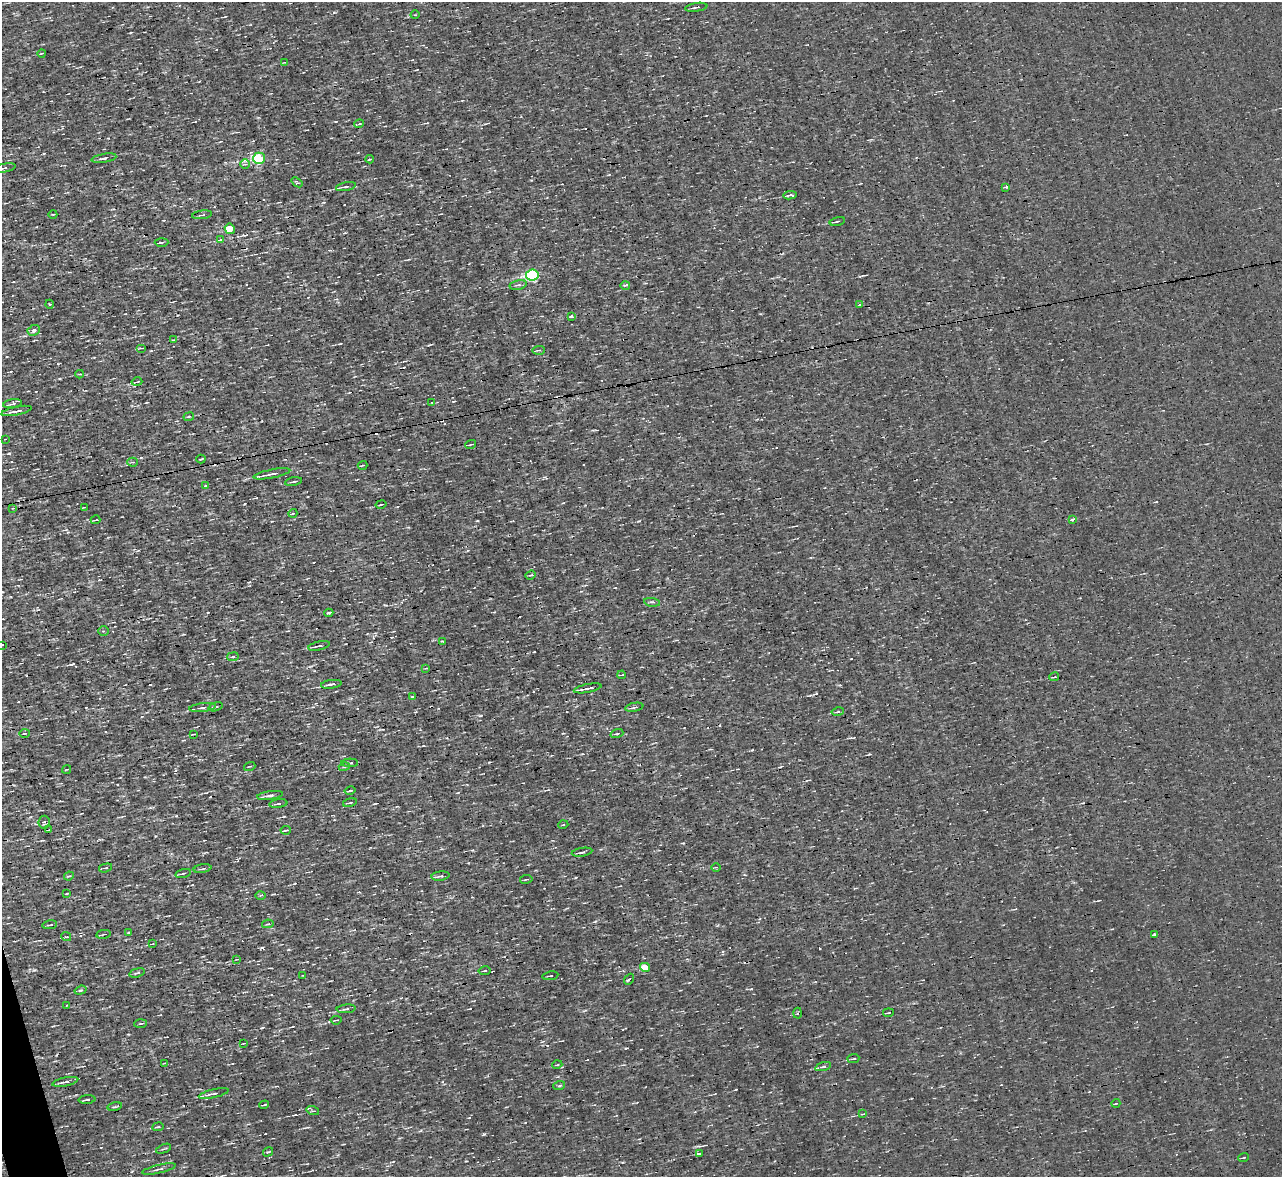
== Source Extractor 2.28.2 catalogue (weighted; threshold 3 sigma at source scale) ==
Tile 7 of 4 x 4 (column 3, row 2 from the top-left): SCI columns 2559-3838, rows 2497-3671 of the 5117 x 5112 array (HDU 1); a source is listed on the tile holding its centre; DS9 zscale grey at full resolution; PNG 1284 x 1179 px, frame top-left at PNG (2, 2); each listed source drawn as its Kron ellipse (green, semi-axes under 4 px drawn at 4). Shown black and unused: <1% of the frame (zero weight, under 3 of 4 exposures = <1% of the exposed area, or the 3 px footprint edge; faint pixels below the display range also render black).
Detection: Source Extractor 2.28.2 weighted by HDU 2 'WHT'; one run over the whole footprint, this tile lists its part. Background 0.00314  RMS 0.044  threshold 0.2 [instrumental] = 3 sigma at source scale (4.5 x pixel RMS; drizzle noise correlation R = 1.50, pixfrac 1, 0.05/0.05 arcsec/px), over >= 5 px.
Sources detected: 138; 3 cosmic-ray / hot-pixel residue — neither listed nor drawn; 1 inside a brighter listed object's ellipse — not listed separately; the other 134 listed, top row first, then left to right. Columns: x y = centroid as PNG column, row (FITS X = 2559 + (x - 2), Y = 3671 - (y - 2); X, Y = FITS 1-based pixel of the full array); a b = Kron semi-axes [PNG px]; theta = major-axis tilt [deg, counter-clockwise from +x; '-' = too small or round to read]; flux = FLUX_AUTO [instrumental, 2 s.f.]
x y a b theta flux
696 7 11 3 8 9.2
415 15 4 3 - 3.5
42 53 4 2 - 3.3
285 62 4 2 - 3.1
359 124 5 3 - 4.7
104 158 12 4 9 11
259 158 6 5 - 380
370 159 4 3 - 4.6
245 164 5 4 - 6.7
2 168 14 3 11 13
297 182 6 3 -37 6.5
346 187 10 3 12 14
1006 187 4 3 - 5.7
790 195 7 3 6 11
53 214 4 3 - 3.3
202 215 10 2 8 6
837 221 8 2 13 7.2
230 229 5 5 - 100
221 240 4 3 - 55
161 242 7 3 2 7.9
532 275 6 5 - 640
518 285 8 5 14 12
625 285 5 3 - 6.4
49 304 4 3 - 3.5
859 305 3 2 - 9.2
572 316 3 3 - 6
34 330 6 5 - 13
173 340 4 3 - 3.9
141 348 5 2 - 3.4
539 350 6 3 2 5
80 374 4 3 - 4.1
137 382 5 2 - 3.7
432 402 4 2 - 3.2
13 404 9 3 8 8.3
16 411 15 3 12 24
189 417 5 3 - 4.8
5 439 2 2 - 2.5
471 444 5 2 - 4
201 459 4 2 - 4.4
133 462 5 4 - 5.7
362 465 5 3 - 4
272 474 18 3 11 23
293 482 9 2 10 6.2
205 486 3 3 - 4.2
381 504 5 2 - 4.5
84 507 4 2 - 3.4
13 508 3 2 - 3.3
293 513 4 3 - 3.8
95 520 5 2 - 5.3
1072 520 3 3 - 9.8
531 575 5 3 - 4.8
652 602 8 2 -9 6.3
329 613 4 3 - 10
103 631 5 5 - 8.6
442 641 4 2 - 3.4
2 645 3 2 - 5.9
319 646 11 3 13 13
233 657 6 4 9 6.3
426 668 4 2 - 3.3
622 675 4 2 - 2.8
1054 677 5 2 - 4.1
331 684 10 3 8 18
588 688 14 3 11 23
412 696 3 2 - 2.8
216 707 7 3 17 6.9
634 707 9 4 11 10
202 708 13 3 7 13
838 712 6 3 10 5.2
25 733 5 3 - 3.7
194 734 3 2 - 3.9
617 734 6 3 18 6.1
350 763 8 4 2 7.3
250 766 6 2 19 4
344 767 5 3 - 4.6
67 769 4 2 - 3.8
350 791 5 2 - 6.7
270 795 13 4 8 17
350 803 7 2 12 5.2
278 804 9 3 7 9.2
44 822 6 5 - 8.7
563 825 5 3 - 4.5
49 830 3 2 - 3.8
286 830 5 2 - 8.3
582 852 10 3 9 13
716 867 5 3 - 4.1
105 868 7 3 16 6.8
202 869 9 3 9 7.1
183 873 8 3 15 7
69 876 5 3 - 4.3
440 876 9 4 7 9.9
526 879 6 3 10 5.7
67 893 3 2 - 5.2
260 895 5 3 - 5.4
268 924 6 3 12 5.2
50 925 7 2 9 5.7
129 932 3 2 - 4.3
103 934 7 2 10 4.9
1155 935 3 3 - 46
66 937 5 3 - 4.9
152 944 4 2 - 2.8
237 959 4 2 - 2.7
645 967 5 4 - 65
484 971 6 2 10 4.6
137 973 8 4 15 9.5
303 975 3 2 - 3
550 976 8 2 8 4.8
629 979 6 3 51 7.9
80 990 6 4 18 6.9
67 1005 4 3 - 3.5
346 1009 9 3 5 7.9
797 1013 5 3 - 4.5
888 1013 5 2 - 4.6
336 1020 5 3 - 5.2
140 1023 6 3 3 6
244 1043 3 2 - 3.1
853 1059 6 2 6 5.1
165 1063 4 3 - 3.9
557 1065 5 3 - 3.9
823 1066 8 4 17 10
65 1082 13 4 11 16
559 1086 6 3 19 5.9
214 1094 15 4 13 18
87 1100 8 3 5 7.7
1116 1103 4 2 - 3.3
264 1105 5 2 - 5.3
115 1107 7 3 13 5.1
313 1111 6 3 -17 7.3
863 1114 3 2 - 3.8
158 1127 6 3 8 5.4
164 1149 8 3 22 6.3
268 1152 5 3 - 4
699 1153 4 3 - 5.9
1244 1158 5 2 - 3.9
159 1169 17 3 13 11
Isophote crosses this tile's border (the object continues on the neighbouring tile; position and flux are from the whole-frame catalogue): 2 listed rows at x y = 2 168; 2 645
Unlisted compact peaks at least as high as the median listed source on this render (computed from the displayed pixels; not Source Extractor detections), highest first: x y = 484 1134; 34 970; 334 12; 752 750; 73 664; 626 1048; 262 948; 683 843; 639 521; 480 716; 489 762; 60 379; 141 458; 595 921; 262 1028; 421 1130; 531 180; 466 1161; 130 33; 534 652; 155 836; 329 1022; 429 345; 128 1034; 820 948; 472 850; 736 1089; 86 708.